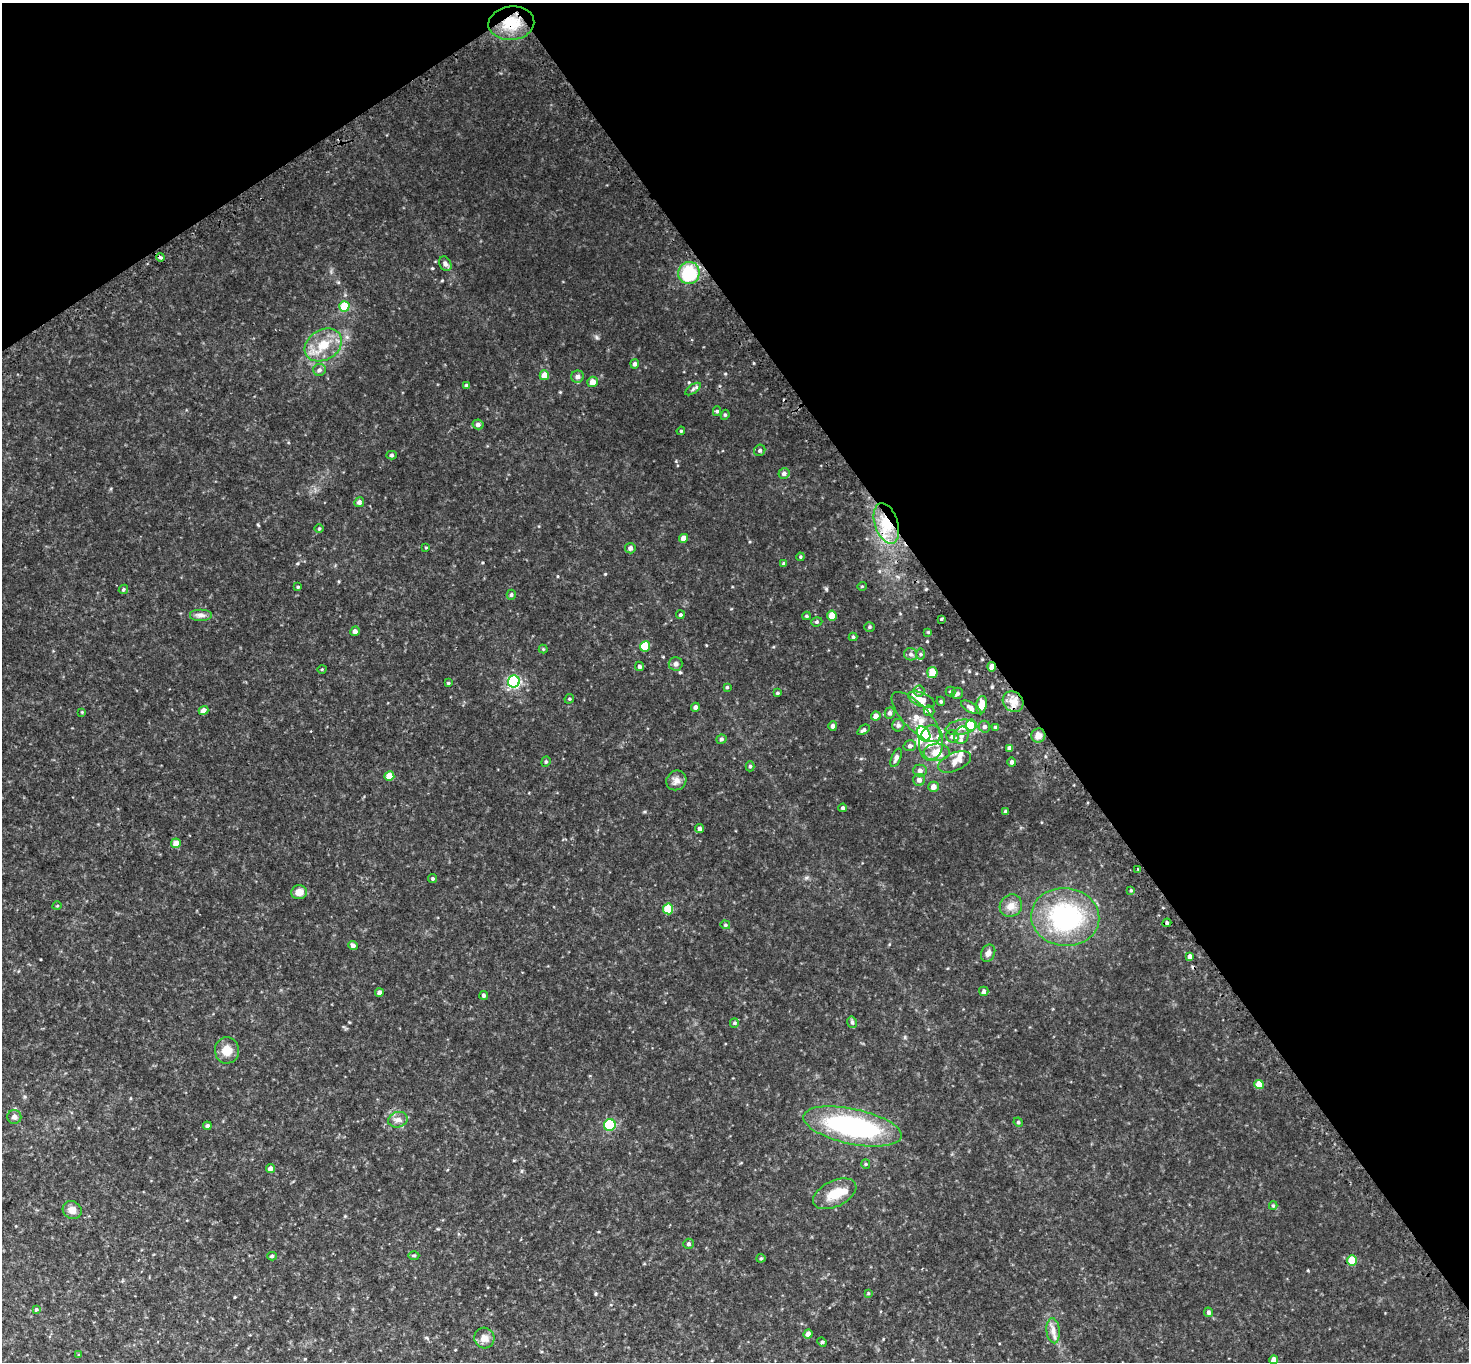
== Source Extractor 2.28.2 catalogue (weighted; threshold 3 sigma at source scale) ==
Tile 3 of 4 x 4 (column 3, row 1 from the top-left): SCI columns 2977-4443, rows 4404-5763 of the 5953 x 5945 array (HDU 1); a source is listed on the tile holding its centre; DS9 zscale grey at full resolution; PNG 1471 x 1364 px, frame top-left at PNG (2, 3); each listed source drawn as its Kron ellipse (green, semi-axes under 4 px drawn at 4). Shown black and unused: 36% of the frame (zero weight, under 2 of 3 exposures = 3% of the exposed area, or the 3 px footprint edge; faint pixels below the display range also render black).
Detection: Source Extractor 2.28.2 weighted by HDU 2 'WHT'; one run over the whole footprint, this tile lists its part. Background 0.139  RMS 0.011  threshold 0.0513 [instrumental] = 3 sigma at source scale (4.5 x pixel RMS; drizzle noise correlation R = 1.50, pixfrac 1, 0.05/0.05 arcsec/px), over >= 5 px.
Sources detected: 157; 1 inside a brighter object's white glare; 1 cosmic-ray / hot-pixel residue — neither listed nor drawn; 9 inside a brighter listed object's ellipse — not listed separately; the other 146 listed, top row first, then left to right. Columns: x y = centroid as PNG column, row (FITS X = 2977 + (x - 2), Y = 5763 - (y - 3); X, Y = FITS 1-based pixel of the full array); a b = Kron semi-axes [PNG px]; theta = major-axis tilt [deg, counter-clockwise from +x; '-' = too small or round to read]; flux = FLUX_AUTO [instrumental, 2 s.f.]
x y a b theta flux
511 23 23 16 6 30
160 257 4 4 - 2.3
445 264 8 5 -61 3.1
689 273 11 10 - 51
344 306 5 5 - 22
323 345 20 15 31 22
635 364 4 4 - 2.3
319 370 6 6 - 2.7
544 375 5 4 - 9.7
577 377 6 6 - 3.9
593 382 5 5 - 7.4
466 385 4 4 - 1.5
693 389 9 4 35 2.2
717 411 5 4 - 1.6
725 415 5 4 - 1.4
478 424 5 5 - 3.1
681 431 4 3 - 1
760 450 6 5 - 2.1
392 455 5 4 - 1.8
784 473 6 5 - 3.2
359 502 5 4 - 3.1
886 523 21 11 -72 28
319 529 5 3 - 0.97
684 538 4 4 - 7.1
426 548 4 2 - 0.76
630 548 5 5 - 3.3
800 557 4 4 - 1.2
784 564 4 3 - 2.3
862 586 5 3 - 0.82
298 587 4 3 - 1
123 589 5 4 - 1.4
511 595 5 4 - 1.9
200 615 11 6 0 4.2
680 615 4 4 - 1.5
832 615 5 5 - 17
807 616 4 4 - 1.3
941 619 3 3 - 2.2
817 622 6 4 19 1.5
870 627 5 4 - 1.4
355 631 5 4 - 4.1
928 632 4 4 - 0.88
853 637 4 4 - 1.3
645 646 5 5 - 31
543 649 4 4 - 0.93
911 654 6 6 - 2.7
921 654 5 3 - 1.3
676 664 7 7 - 2.8
640 666 5 4 - 1.9
992 667 4 4 - 7.1
322 669 5 3 - 0.88
932 673 5 5 - 15
514 682 6 6 - 170
448 683 4 3 - 1.1
727 687 4 4 - 1.3
919 691 5 5 - 2.1
950 692 5 5 - 1.4
777 693 4 3 - 1.3
957 693 6 5 - 2.5
569 699 5 4 - 1.2
921 700 14 6 -21 8.4
941 701 5 4 - 1.3
1013 702 11 9 -45 9.1
981 705 9 5 79 13
695 707 4 4 - 3.3
971 707 11 5 -29 4.1
203 711 5 4 - 5.9
929 711 5 5 - 2.1
82 712 3 3 - 0.78
890 713 5 5 - 3
876 716 5 4 - 5.6
916 717 32 12 -46 19
898 725 6 6 - 3.1
971 725 5 5 - 55
833 726 4 4 - 3.5
961 727 15 7 9 7.4
984 727 6 5 - 2.6
995 727 4 4 - 1.2
863 730 7 4 36 2.2
924 734 8 6 -55 74
961 735 9 7 68 5.5
1038 735 7 7 - 7
952 736 6 6 - 2.9
721 739 5 4 - 2
931 743 18 12 83 16
910 746 6 5 - 2.7
1010 748 4 4 - 3.7
937 752 13 8 1 16
896 758 10 4 68 3.6
546 762 5 4 - 1.5
955 762 17 9 23 8.4
1012 762 4 4 - 2.8
750 766 5 4 - 1.5
920 770 7 6 - 3.8
389 776 5 4 - 16
676 780 10 9 - 5.7
919 780 6 6 - 4
934 787 5 5 - 5.6
843 808 4 4 - 2.1
1006 812 4 3 - 3
700 829 4 4 - 2.7
176 843 5 4 - 11
1137 869 3 2 - 0.88
433 879 4 4 - 1.5
1131 890 4 4 - 1.2
299 892 8 7 - 8.8
57 906 4 3 - 0.87
1011 906 12 10 45 8.5
668 909 5 5 - 26
1065 917 34 29 -8 130
1167 923 4 4 - 1.5
725 925 5 4 - 1.2
353 945 5 4 - 3.3
988 953 9 6 64 4.1
1190 957 4 4 - 4.5
984 991 4 4 - 2.5
379 992 4 4 - 3
484 995 4 4 - 2.5
852 1022 6 4 -76 2.2
734 1023 5 4 - 1.3
227 1050 13 12 - 12
1259 1084 5 4 - 14
14 1117 7 7 - 3.3
398 1120 10 7 14 4.9
1018 1122 5 4 - 1.2
610 1125 6 6 - 78
207 1126 4 4 - 2.5
852 1126 50 17 -12 160
866 1164 5 4 - 1.2
270 1168 4 4 - 4.2
835 1194 23 13 26 18
1273 1206 4 4 - 1.3
72 1210 10 8 -36 7
689 1244 5 5 - 2.3
414 1255 5 3 - 1.3
272 1256 5 4 - 1.6
761 1258 4 4 - 1.2
1352 1260 5 5 - 23
868 1293 4 4 - 0.99
36 1309 4 4 - 1.4
1209 1312 5 4 - 2.6
1053 1331 12 6 -85 5.9
808 1334 5 4 - 4.9
484 1338 10 10 - 7.1
822 1342 5 4 - 1.5
79 1355 4 4 - 0.99
1274 1360 4 4 - 7
Overlapping masked pixels (flux is a lower limit): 3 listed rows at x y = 511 23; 886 523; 992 667